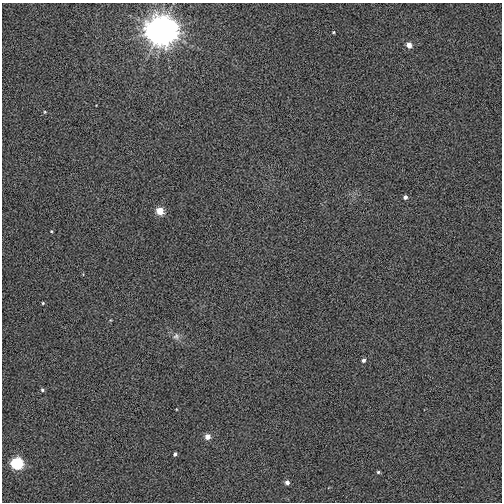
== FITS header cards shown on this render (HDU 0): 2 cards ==
NAXIS1  =                  500
NAXIS2  =                  500

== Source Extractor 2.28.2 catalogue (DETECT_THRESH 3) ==
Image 500 x 500 px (HDU 0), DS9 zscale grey, 1 PNG px = 1 image px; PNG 504 x 504 px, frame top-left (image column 1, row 500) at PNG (2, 3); no overlay
Background 0.00326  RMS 0.033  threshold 0.0995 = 3 sigma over >= 5 px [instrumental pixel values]
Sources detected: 16; all 16 listed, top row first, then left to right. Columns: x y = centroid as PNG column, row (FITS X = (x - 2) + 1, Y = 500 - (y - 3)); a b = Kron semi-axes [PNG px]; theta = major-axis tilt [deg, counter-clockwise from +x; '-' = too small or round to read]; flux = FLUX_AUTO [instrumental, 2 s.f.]
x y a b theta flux
160 30 9 9 - 7000
333 32 4 3 - 2.2
409 45 5 5 - 17
45 112 5 4 - 2.4
405 197 4 4 - 7
160 211 5 5 - 45
51 231 3 2 - 1.8
43 303 4 3 - 2.2
176 336 9 8 - 9.5
363 360 5 4 - 6.4
42 390 4 4 - 4.2
207 437 5 5 - 21
175 454 4 3 - 5.2
17 463 6 6 - 200
378 472 5 4 - 3.2
287 482 4 4 - 10